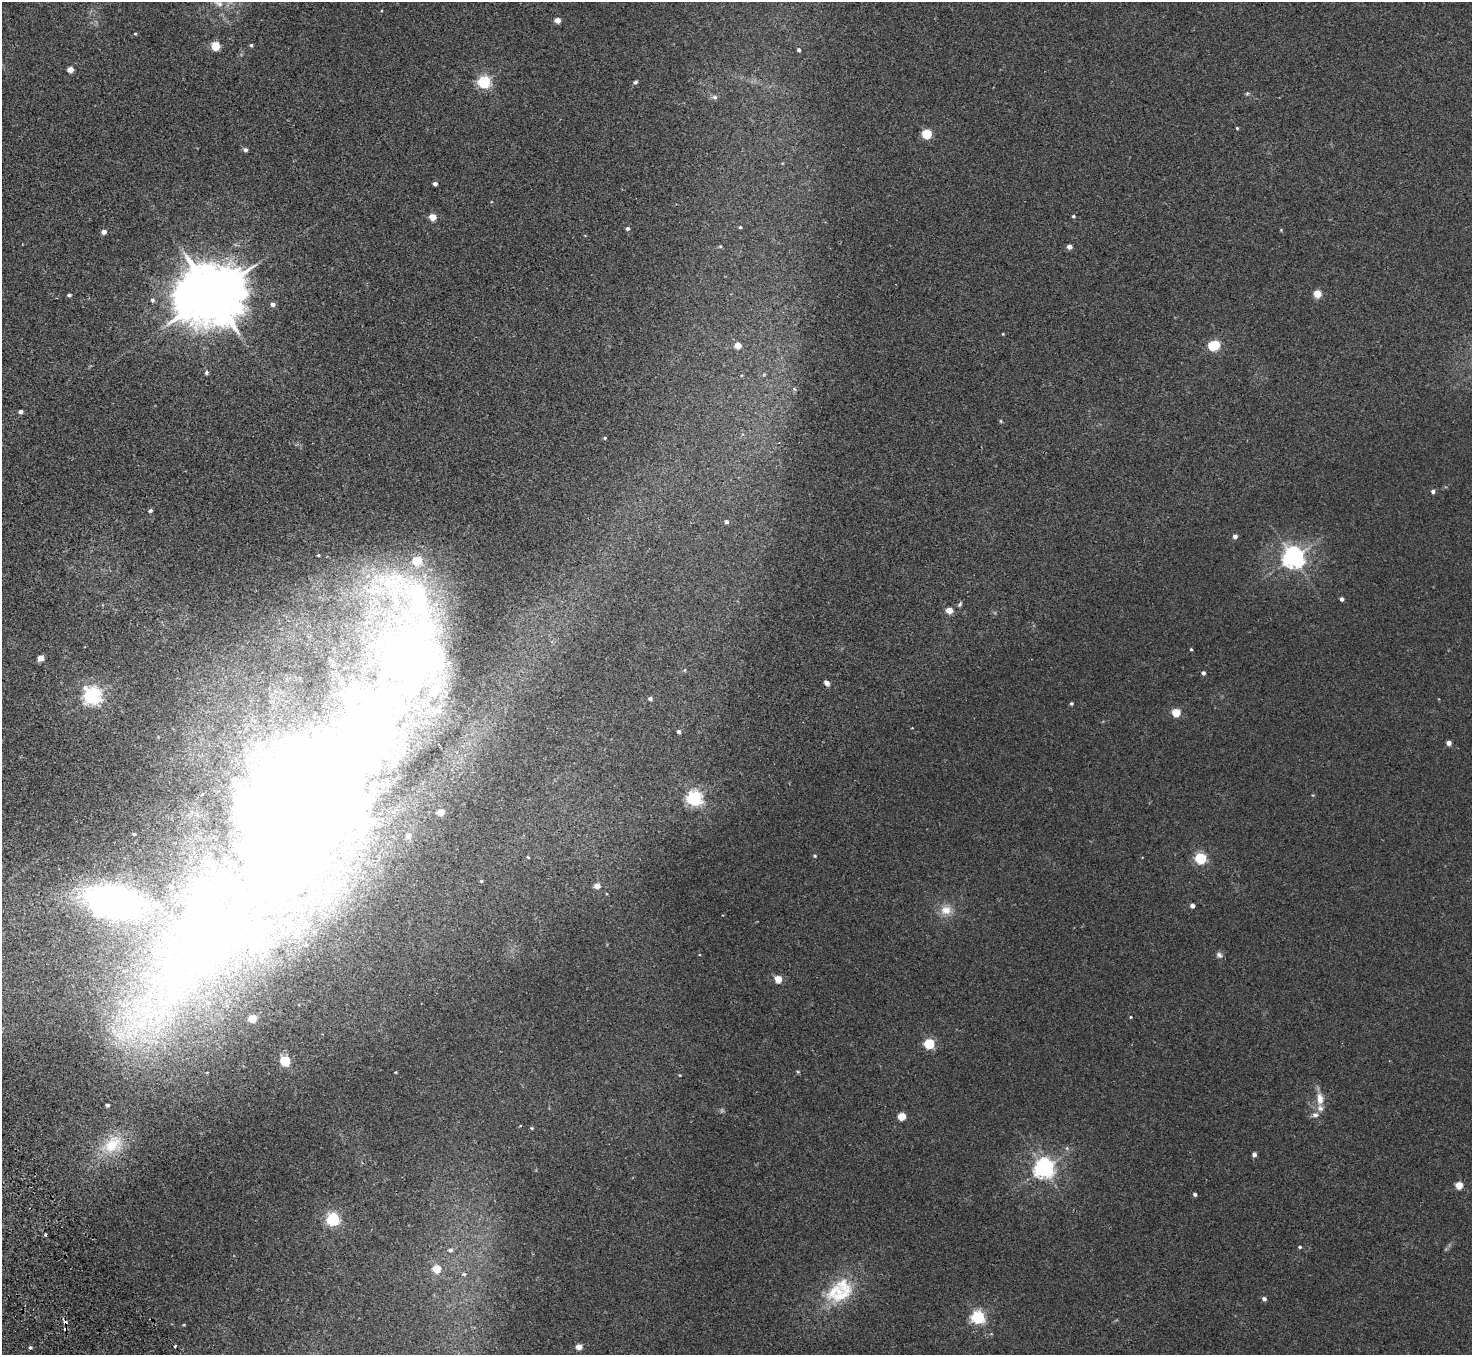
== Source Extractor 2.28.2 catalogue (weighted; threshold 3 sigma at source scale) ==
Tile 7 of 4 x 4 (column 3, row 2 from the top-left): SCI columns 2990-4459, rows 2906-4258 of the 5982 x 5946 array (HDU 1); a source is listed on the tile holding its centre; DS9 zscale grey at full resolution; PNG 1474 x 1357 px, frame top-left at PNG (2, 2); no overlay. Shown black and unused: <1% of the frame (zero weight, under 2 of 3 exposures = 3% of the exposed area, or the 3 px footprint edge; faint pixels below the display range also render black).
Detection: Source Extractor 2.28.2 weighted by HDU 2 'WHT'; one run over the whole footprint, this tile lists its part. Background 0.0178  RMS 0.0058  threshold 0.0263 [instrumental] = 3 sigma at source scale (4.5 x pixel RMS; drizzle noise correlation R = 1.50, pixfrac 1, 0.05/0.05 arcsec/px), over >= 5 px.
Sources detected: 132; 1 too faint to see at this stretch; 15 inside a brighter object's white glare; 3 cosmic-ray / hot-pixel residue — not listed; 11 inside a brighter listed object's ellipse — not listed separately; the other 102 listed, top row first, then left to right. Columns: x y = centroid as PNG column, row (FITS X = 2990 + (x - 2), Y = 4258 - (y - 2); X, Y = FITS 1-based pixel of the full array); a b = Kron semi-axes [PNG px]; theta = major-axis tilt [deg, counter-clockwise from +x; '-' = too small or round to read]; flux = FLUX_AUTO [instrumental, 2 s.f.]
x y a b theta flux
218 3 17 8 -34 5.2
557 20 4 4 - 6
135 34 4 4 - 0.54
251 45 4 4 - 0.84
215 46 8 8 - 7
799 50 4 4 - 1
70 70 4 4 - 7.2
484 82 6 5 - 95
635 82 5 4 - 1
1247 94 5 5 - 0.82
715 97 8 6 -16 1.5
1237 128 3 3 - 0.59
927 134 5 5 - 39
245 150 5 4 - 1.6
435 184 4 4 - 1.8
1073 216 4 3 - 0.87
433 217 5 4 - 11
740 227 4 4 - 0.72
628 228 5 5 - 1.2
104 232 5 4 - 3.2
720 246 5 4 - 0.71
1069 247 4 4 - 3.8
1318 293 5 5 - 13
212 294 19 16 21 4900
69 295 4 3 - 1.1
153 300 6 6 - 1.3
273 304 5 5 - 2.3
1003 334 4 3 - 0.44
738 345 5 4 - 8
1212 345 6 4 -48 26
206 372 4 3 - 2.2
794 389 4 3 - 1.2
20 412 5 4 - 1.8
1001 421 5 3 - 0.52
605 438 4 4 - 0.68
1433 491 5 4 - 1.7
150 510 5 4 - 1.3
726 521 4 4 - 1.6
1235 536 4 4 - 2.9
318 555 3 2 - 0.45
1293 557 7 7 - 400
1341 599 4 3 - 1.8
419 600 98 43 -52 120
960 604 8 4 64 1
949 610 5 4 - 8.9
1191 649 3 3 - 0.61
41 658 5 4 - 5.9
685 670 5 3 - 0.54
1203 673 4 4 - 1.7
827 683 6 5 - 2.2
93 696 7 6 - 220
650 699 5 4 - 1.4
1071 703 4 4 - 0.95
1176 712 5 5 - 20
679 732 4 4 - 1.8
1449 743 4 4 - 3.6
315 786 189 109 57 1300
694 798 6 6 - 170
441 812 5 4 - 10
134 834 3 3 - 0.62
815 856 4 4 - 0.74
528 857 4 3 - 0.49
1200 858 5 5 - 61
481 881 5 4 - 0.67
171 886 4 3 - 1.3
597 886 5 5 - 5
113 901 38 22 -10 180
1192 906 4 4 - 2.5
946 910 14 12 0 7
306 945 6 5 - 0.91
1219 955 9 6 -48 1.7
237 965 6 4 89 1
778 979 5 4 - 12
1131 1017 3 3 - 0.52
252 1018 5 5 - 13
136 1027 88 34 29 100
929 1044 5 5 - 48
285 1061 5 5 - 35
798 1072 5 3 - 0.59
680 1075 4 4 - 0.43
1320 1099 19 9 -87 6.3
108 1105 3 3 - 1.2
1315 1115 9 6 4 2.1
902 1116 5 5 - 16
531 1128 4 4 - 0.68
112 1144 34 23 31 24
1067 1148 6 4 17 0.87
1254 1154 4 4 - 2
1044 1168 7 7 - 320
1459 1185 5 5 - 12
1195 1194 4 4 - 1.4
333 1219 6 6 - 100
1300 1247 4 3 - 0.72
450 1250 6 5 - 1.4
436 1269 5 5 - 17
464 1274 5 4 - 0.8
833 1291 64 15 41 24
1264 1299 5 4 - 1.8
978 1317 6 5 - 110
65 1322 4 3 - 3.7
579 1347 4 4 - 7.1
30 1348 4 4 - 0.98
Overlapping masked pixels (flux is a lower limit): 2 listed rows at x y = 315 786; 65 1322
Isophote crosses this tile's border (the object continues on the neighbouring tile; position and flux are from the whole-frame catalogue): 1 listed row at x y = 218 3